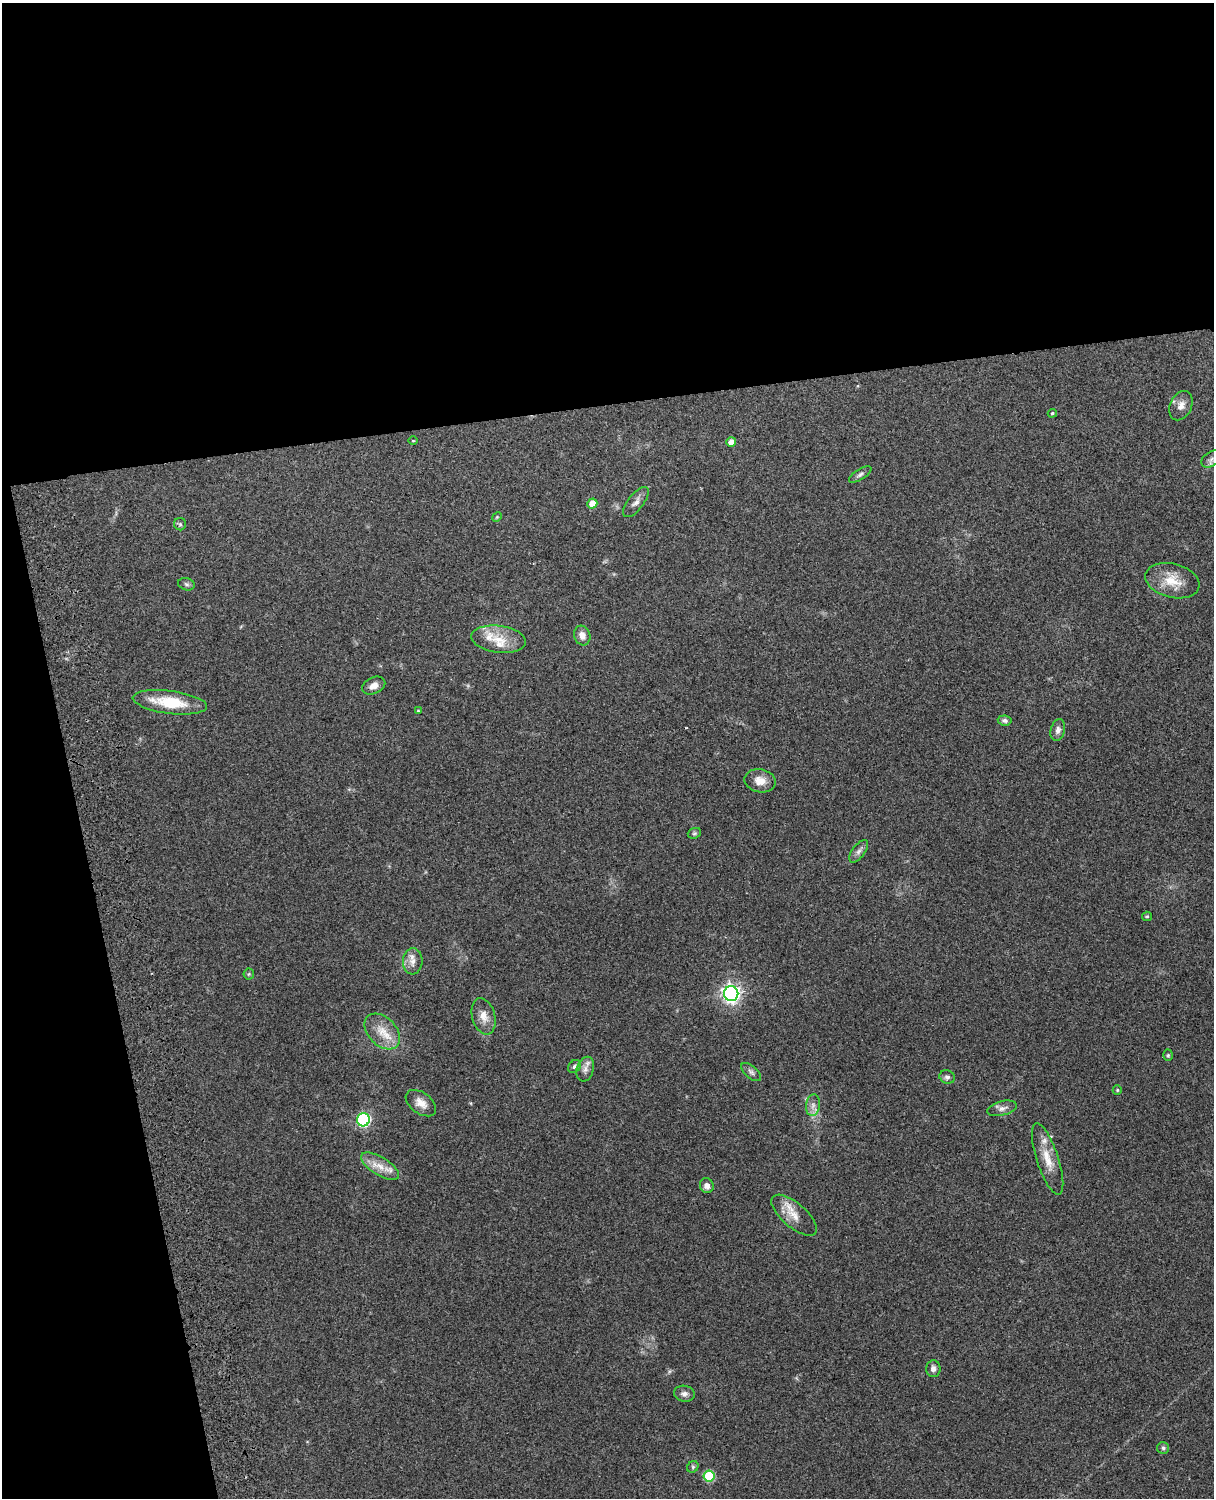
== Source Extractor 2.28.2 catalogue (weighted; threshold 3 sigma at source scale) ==
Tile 1 of 4 x 3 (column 1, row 1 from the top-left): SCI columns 119-1330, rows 3156-4651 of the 5089 x 4928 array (HDU 1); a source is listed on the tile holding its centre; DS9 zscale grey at full resolution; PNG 1216 x 1500 px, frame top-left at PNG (2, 3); each listed source drawn as its Kron ellipse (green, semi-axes under 4 px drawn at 4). Shown black and unused: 33% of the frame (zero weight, under 3 of 4 exposures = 6% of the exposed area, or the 3 px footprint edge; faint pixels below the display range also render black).
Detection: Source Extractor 2.28.2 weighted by HDU 2 'WHT'; one run over the whole footprint, this tile lists its part. Background 0.258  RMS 0.0089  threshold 0.0398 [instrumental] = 3 sigma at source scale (4.5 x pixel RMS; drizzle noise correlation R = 1.50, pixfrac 1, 0.05/0.05 arcsec/px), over >= 5 px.
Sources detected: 49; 2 inside a brighter listed object's ellipse — not listed separately; the other 47 listed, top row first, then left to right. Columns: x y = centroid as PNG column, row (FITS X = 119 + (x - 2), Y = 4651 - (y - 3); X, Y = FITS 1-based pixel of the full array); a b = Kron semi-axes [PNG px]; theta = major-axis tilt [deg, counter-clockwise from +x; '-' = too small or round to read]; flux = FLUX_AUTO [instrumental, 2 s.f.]
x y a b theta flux
1181 406 15 10 65 6.8
1052 413 5 4 - 1
413 441 5 3 - 0.73
731 442 5 5 - 6.5
1211 459 11 7 33 4.2
860 474 13 5 32 2.6
636 502 18 7 52 5.1
592 503 5 5 - 13
497 517 5 4 - 0.87
180 524 6 6 - 1.7
1172 581 28 17 -14 20
186 584 8 6 -17 2.2
582 636 10 8 -72 6.5
499 639 27 13 -7 19
374 686 12 8 25 5.8
170 702 37 11 -7 35
418 711 4 4 - 0.99
1005 720 7 5 -7 2.3
1058 730 11 7 76 4.1
760 781 16 11 -11 9.8
694 833 7 5 20 1.4
859 851 13 6 53 3.7
1147 916 5 4 - 0.97
413 961 13 10 86 6.6
249 974 5 5 - 1.3
731 994 7 7 - 380
484 1016 18 11 -75 9.2
382 1031 21 14 -45 16
1168 1055 5 5 - 1.3
574 1067 7 5 48 2.1
585 1069 12 8 73 5.1
751 1072 12 6 -42 2.8
947 1077 8 6 -22 2.7
1117 1090 5 4 - 1.1
421 1103 17 10 -36 8.6
813 1105 11 7 81 4.8
1002 1108 15 7 14 4.8
363 1120 6 6 - 130
1048 1159 37 11 -72 17
380 1166 21 9 -31 12
707 1186 7 6 - 4.8
794 1215 28 12 -40 14
933 1369 8 7 - 4.3
684 1394 10 8 -10 3.5
1163 1448 6 6 - 1.9
693 1467 6 5 - 1.5
709 1476 5 5 - 49